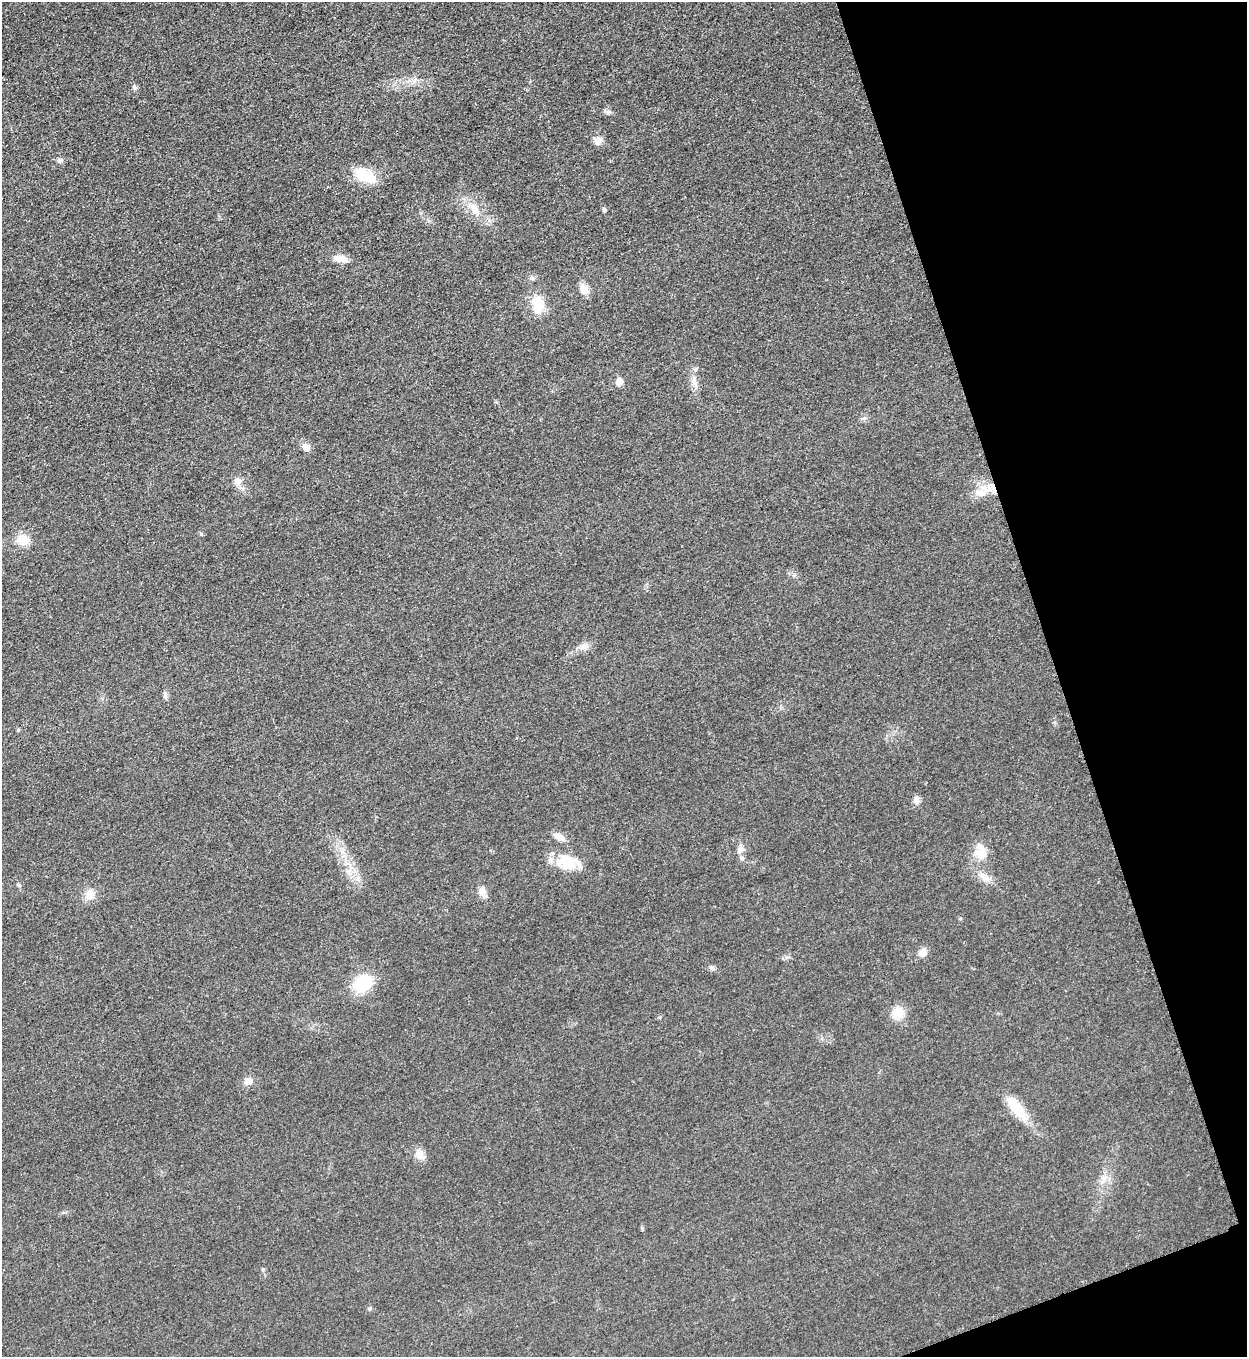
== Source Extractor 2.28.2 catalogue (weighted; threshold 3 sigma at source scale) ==
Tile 12 of 4 x 4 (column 4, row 3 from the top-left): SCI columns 4023-5267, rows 1365-2719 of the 5428 x 5441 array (HDU 1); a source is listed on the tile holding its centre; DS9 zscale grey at full resolution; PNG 1249 x 1359 px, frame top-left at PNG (2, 2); no overlay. Shown black and unused: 17% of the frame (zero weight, under 3 of 5 exposures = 1% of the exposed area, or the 3 px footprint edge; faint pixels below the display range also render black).
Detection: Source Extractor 2.28.2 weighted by HDU 2 'WHT'; one run over the whole footprint, this tile lists its part. Background 0.0229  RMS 0.0048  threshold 0.0216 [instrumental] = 3 sigma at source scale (4.5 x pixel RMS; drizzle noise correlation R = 1.50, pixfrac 1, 0.05/0.05 arcsec/px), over >= 5 px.
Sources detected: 39; all 39 listed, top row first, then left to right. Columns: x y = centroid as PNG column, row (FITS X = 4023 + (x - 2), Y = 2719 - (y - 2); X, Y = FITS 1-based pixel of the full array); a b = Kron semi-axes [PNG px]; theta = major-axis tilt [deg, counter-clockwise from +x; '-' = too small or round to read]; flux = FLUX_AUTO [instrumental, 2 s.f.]
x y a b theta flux
135 88 6 6 - 1.1
608 112 7 4 2 1.1
598 141 11 9 -81 2.9
59 160 7 6 - 1.3
365 176 16 9 -28 25
474 208 18 10 -54 5.9
604 210 5 4 - 1.1
340 259 18 8 -11 4.7
532 278 7 4 -44 0.84
584 289 14 10 -84 4.1
538 304 22 14 -82 11
619 381 9 9 - 2.8
694 382 14 6 -84 2.8
306 447 11 10 - 2.7
237 482 12 10 -74 3.4
981 493 17 10 -11 5.5
201 534 5 4 - 0.62
23 540 13 11 -12 8
583 646 14 7 13 2.9
165 695 10 5 -84 1.4
18 730 5 4 - 0.68
916 799 12 5 -82 1.8
559 837 17 7 -30 3.6
740 850 12 7 63 2.4
981 852 23 12 -85 7.7
566 862 27 20 -34 14
348 871 7 7 - 1.9
984 877 11 9 -64 3.3
19 885 6 4 -45 0.68
482 891 10 9 - 3.5
90 895 14 11 59 4.4
922 953 11 9 47 3.5
712 968 6 5 - 0.97
362 983 16 13 27 24
898 1013 14 13 - 7.6
248 1081 9 8 - 3.5
1016 1108 37 12 -53 13
420 1155 15 9 -51 3.9
642 1228 6 3 -71 0.59
Unlisted compact peaks at least as high as the median listed source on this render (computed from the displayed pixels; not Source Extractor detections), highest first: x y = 864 418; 370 1308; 263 1269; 787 957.